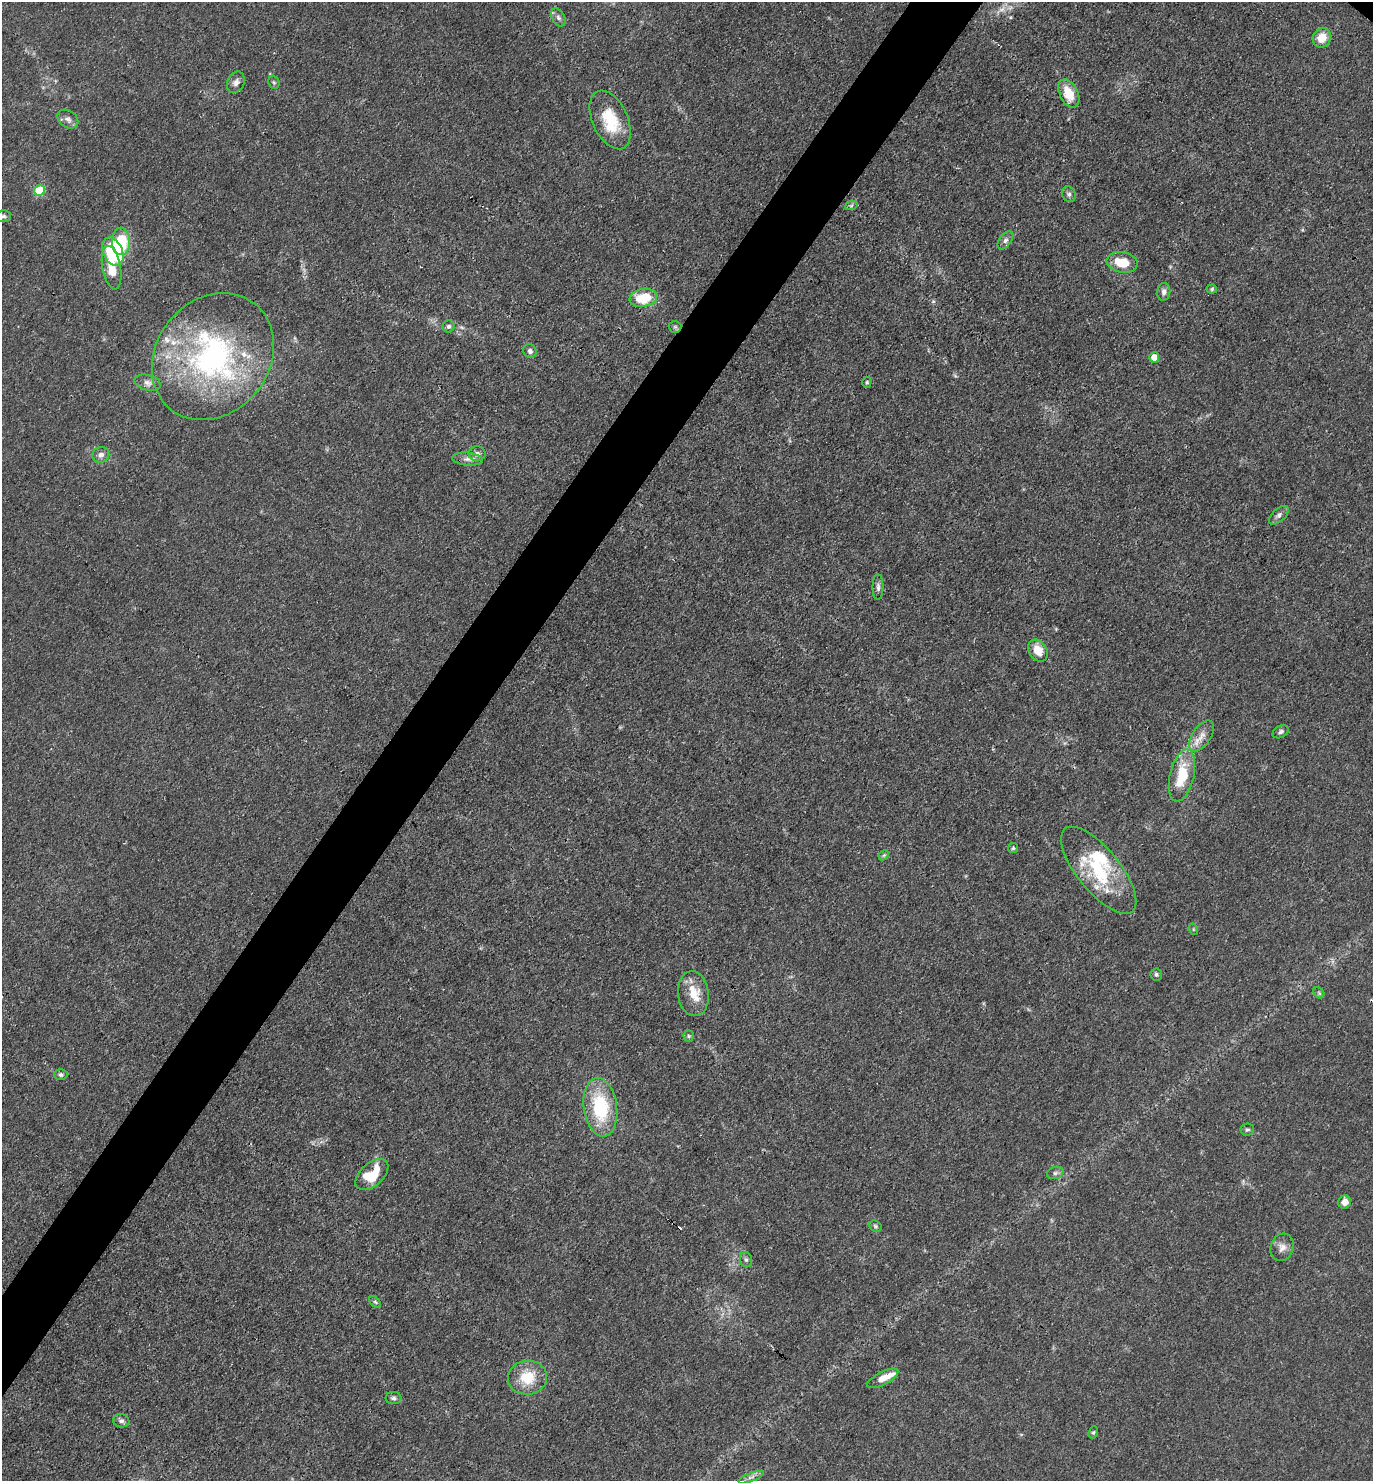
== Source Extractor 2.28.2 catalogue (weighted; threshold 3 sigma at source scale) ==
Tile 7 of 4 x 4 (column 3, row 2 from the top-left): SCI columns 3034-4404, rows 2961-4439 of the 5925 x 5919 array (HDU 1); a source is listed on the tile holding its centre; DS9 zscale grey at full resolution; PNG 1375 x 1483 px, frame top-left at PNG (2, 2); each listed source drawn as its Kron ellipse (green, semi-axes under 4 px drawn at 4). Shown black and unused: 5% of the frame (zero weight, under 3 of 4 exposures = <1% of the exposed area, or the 3 px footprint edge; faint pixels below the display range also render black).
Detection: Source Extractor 2.28.2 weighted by HDU 2 'WHT'; one run over the whole footprint, this tile lists its part. Background 0.0243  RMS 0.0028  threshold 0.0126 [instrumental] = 3 sigma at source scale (4.5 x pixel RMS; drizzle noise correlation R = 1.50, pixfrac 1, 0.05/0.05 arcsec/px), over >= 5 px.
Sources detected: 70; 1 too faint to see at this stretch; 1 cosmic-ray / hot-pixel residue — neither listed nor drawn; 9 inside a brighter listed object's ellipse — not listed separately; the other 59 listed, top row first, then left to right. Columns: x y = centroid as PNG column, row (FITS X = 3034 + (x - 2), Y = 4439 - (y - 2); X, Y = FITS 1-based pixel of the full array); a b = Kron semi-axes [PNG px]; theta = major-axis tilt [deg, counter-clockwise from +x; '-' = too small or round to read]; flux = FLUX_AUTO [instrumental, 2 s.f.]
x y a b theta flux
558 17 10 6 -61 0.88
1322 38 10 8 60 4.6
236 82 11 8 65 1.5
274 82 7 5 -68 0.48
1069 93 15 9 -63 6.1
68 119 11 8 -36 1.4
610 120 31 17 -65 12
39 190 5 5 - 17
1069 194 8 6 -60 0.86
851 206 6 4 20 0.48
3 216 7 6 - 0.66
1005 240 10 6 53 1
121 241 13 9 -88 13
113 252 15 9 -66 20
1122 262 15 10 -10 7
112 268 22 9 -80 5.7
1212 289 5 4 - 0.41
1164 292 9 6 83 1.1
643 298 14 9 10 10
449 326 6 6 - 0.75
675 327 6 6 - 0.55
530 351 7 6 - 1
213 357 67 56 52 67
1154 357 5 5 - 4.2
867 382 6 4 -89 0.38
148 383 13 7 -14 1.5
477 454 8 7 - 1.3
101 455 8 7 - 1.5
467 459 15 6 -6 1.6
1279 515 12 6 42 1.1
878 587 13 5 -90 0.96
1038 651 12 9 -56 4.4
1281 732 8 6 30 0.73
1201 736 17 9 56 2.9
1182 775 26 12 77 11
1013 848 5 5 - 0.43
884 855 6 4 44 0.41
1099 870 53 21 -51 20
1193 929 6 3 -72 0.28
1156 974 6 6 - 0.58
1319 993 6 4 -46 0.43
693 994 23 15 -84 5.8
689 1036 5 5 - 0.47
61 1075 6 5 - 0.63
600 1107 29 16 -82 19
1247 1130 7 6 - 0.57
1055 1173 8 6 16 0.76
372 1175 19 11 42 10
1345 1202 6 6 - 2.3
875 1226 6 5 - 0.51
1282 1247 14 11 73 2.1
746 1260 8 6 -75 0.75
375 1302 7 4 -44 0.5
527 1378 19 17 6 8.2
883 1378 17 6 27 3.5
394 1398 8 6 0 0.77
121 1421 8 6 -11 1
1093 1432 6 4 66 0.42
751 1477 13 3 20 0.96